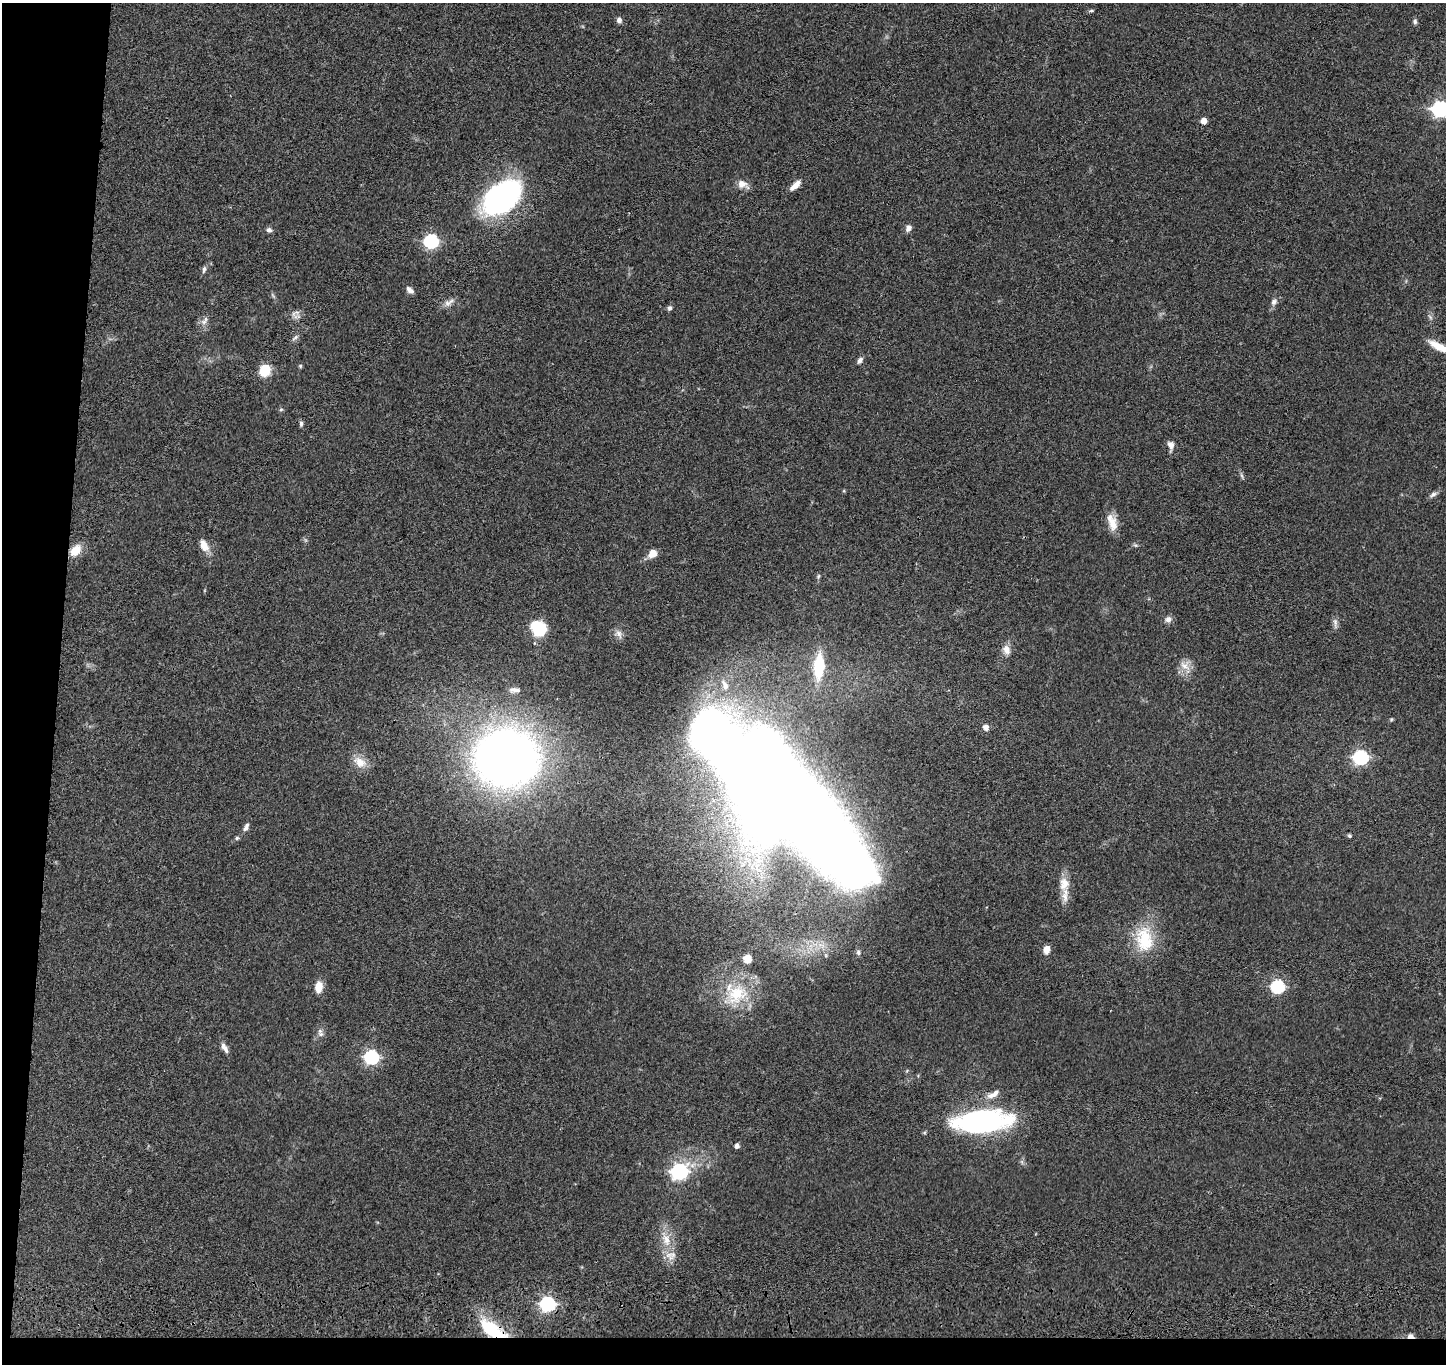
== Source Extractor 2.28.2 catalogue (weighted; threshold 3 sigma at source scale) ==
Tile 7 of 3 x 3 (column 1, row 3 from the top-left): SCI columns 14-1457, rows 217-1578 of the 4359 x 4535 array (HDU 1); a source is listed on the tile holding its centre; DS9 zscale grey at full resolution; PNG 1448 x 1366 px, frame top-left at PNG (2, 3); no overlay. Shown black and unused: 6% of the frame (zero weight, under 3 of 4 exposures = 6% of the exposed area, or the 3 px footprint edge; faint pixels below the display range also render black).
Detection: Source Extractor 2.28.2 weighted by HDU 2 'WHT'; one run over the whole footprint, this tile lists its part. Background 0.0657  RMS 0.006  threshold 0.0268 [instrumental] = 3 sigma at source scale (4.5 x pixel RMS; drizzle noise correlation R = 1.50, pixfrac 1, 0.05/0.05 arcsec/px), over >= 5 px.
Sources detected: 80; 4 inside a brighter object's white glare — not listed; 4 inside a brighter listed object's ellipse — not listed separately; the other 72 listed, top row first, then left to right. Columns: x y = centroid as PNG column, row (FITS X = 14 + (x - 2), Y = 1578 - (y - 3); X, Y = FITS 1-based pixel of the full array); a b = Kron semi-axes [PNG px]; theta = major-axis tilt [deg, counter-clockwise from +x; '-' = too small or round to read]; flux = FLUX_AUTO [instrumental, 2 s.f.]
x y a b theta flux
1091 11 7 3 8 0.83
619 20 7 6 - 2.2
1415 21 7 5 87 1.3
1440 109 8 6 -16 160
1204 121 5 5 - 5.8
742 184 14 9 -24 4.9
795 185 15 6 44 5.1
502 197 39 25 34 130
908 228 8 6 63 2.9
269 230 6 6 - 1.8
431 241 6 6 - 110
204 269 10 5 77 1.6
410 290 10 6 -41 2.5
1274 302 9 7 47 2.4
448 303 11 9 7 3.2
670 308 5 5 - 1.8
297 312 9 5 -5 1.9
1430 317 8 4 -53 1.2
204 321 14 7 54 3
295 338 11 4 32 1.4
1438 346 24 8 -27 9.8
860 360 9 5 56 2.1
300 366 5 4 - 0.71
265 370 13 11 73 12
281 409 6 4 2 0.72
301 424 7 5 -90 1.3
1171 445 13 8 -79 3.2
1242 476 7 4 -71 1.1
1433 494 10 6 28 1.8
1112 522 24 11 -70 7.8
204 545 17 9 -63 5.8
75 550 13 9 47 9.4
653 554 8 7 - 7.8
818 576 7 5 69 0.94
1168 619 8 8 - 2.7
1335 623 16 5 -86 2.3
539 628 17 13 -47 23
619 634 12 8 -60 3
1006 650 13 10 -73 4.3
819 666 26 10 86 28
1185 666 16 12 -43 6
725 686 13 7 -68 4.1
513 690 11 8 26 2.5
1391 719 5 4 - 0.68
986 727 7 6 - 2.7
1361 757 6 6 - 110
506 759 44 39 4 530
360 762 20 12 -31 7.3
789 800 180 23 -50 1200
246 827 12 5 64 2.7
1349 836 5 5 - 0.92
237 838 6 4 17 1.1
743 864 7 5 56 2
1064 884 19 13 85 8
1144 939 34 22 -83 27
1046 950 8 6 79 4.9
858 952 7 6 - 1.6
747 959 10 9 - 6.2
318 987 13 8 85 6.4
1277 987 6 6 - 88
737 994 32 24 38 31
320 1031 10 6 84 2.2
225 1048 13 6 -59 3.3
371 1057 6 6 - 120
991 1095 13 9 8 4.2
982 1121 47 18 4 150
737 1146 4 4 - 2.7
679 1171 7 6 - 180
666 1239 19 11 -71 9.2
548 1304 6 6 - 130
492 1329 32 13 -33 25
1410 1336 7 5 -1 3
Overlapping masked pixels (flux is a lower limit): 3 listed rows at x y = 548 1304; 492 1329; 1410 1336
Isophote crosses this tile's border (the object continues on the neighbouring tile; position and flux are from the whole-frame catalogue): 2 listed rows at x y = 1440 109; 1438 346